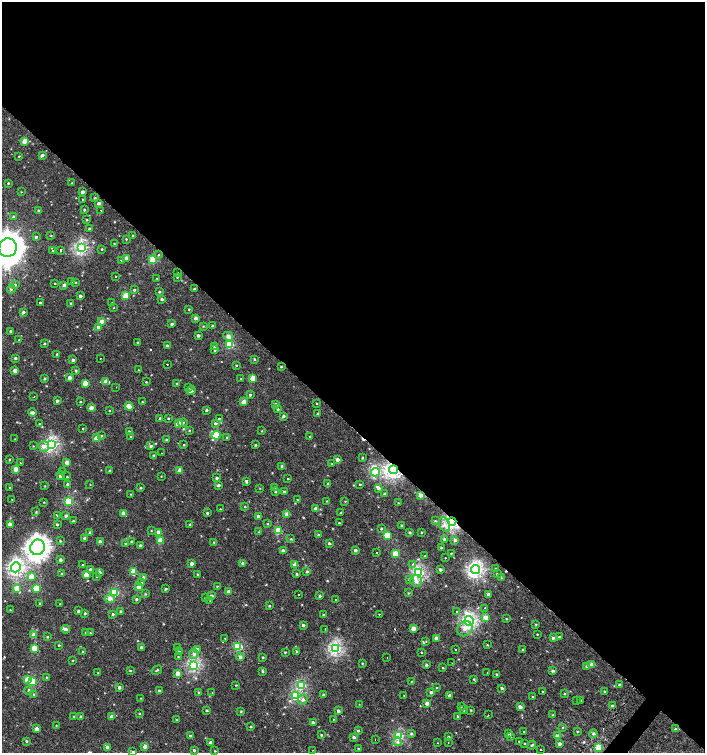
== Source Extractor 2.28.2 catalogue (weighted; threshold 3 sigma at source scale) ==
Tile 3 of 4 x 4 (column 3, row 1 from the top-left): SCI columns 3018-4422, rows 4509-6009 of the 6060 x 6037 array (HDU 1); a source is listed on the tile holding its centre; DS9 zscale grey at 2 x 2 block average (1 PNG px = mean of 2 x 2 image px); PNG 707 x 755 px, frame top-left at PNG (2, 2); each listed source drawn as its Kron ellipse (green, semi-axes under 4 px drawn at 4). Shown black and unused: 57% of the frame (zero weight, under 2 of 3 exposures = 2% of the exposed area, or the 3 px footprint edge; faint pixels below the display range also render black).
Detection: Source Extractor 2.28.2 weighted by HDU 2 'WHT'; one run over the whole footprint, this tile lists its part. Background 0.00107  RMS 0.0038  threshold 0.017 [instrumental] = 3 sigma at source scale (4.5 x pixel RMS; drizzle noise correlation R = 1.50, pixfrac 1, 0.0396/0.0396 arcsec/px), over >= 5 px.
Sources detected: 437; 1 inside a brighter object's white glare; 7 cosmic-ray / hot-pixel residue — neither listed nor drawn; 4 inside a brighter listed object's ellipse — not listed separately; the other 425 listed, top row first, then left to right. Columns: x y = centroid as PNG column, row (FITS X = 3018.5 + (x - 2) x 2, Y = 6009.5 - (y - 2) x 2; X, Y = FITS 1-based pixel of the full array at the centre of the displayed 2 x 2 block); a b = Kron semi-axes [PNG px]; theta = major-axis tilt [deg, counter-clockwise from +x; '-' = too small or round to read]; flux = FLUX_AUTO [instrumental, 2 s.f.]
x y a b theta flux
25 141 3 3 - 9.8
42 155 4 3 - 2.5
19 156 2 2 - 0.63
8 183 3 2 - 0.7
72 183 3 2 - 0.55
21 192 2 2 - 0.38
82 192 3 2 - 3.4
95 198 3 2 - 0.82
82 199 2 2 - 1.1
99 203 3 3 - 2.9
84 210 3 2 - 1.1
38 211 3 3 - 0.9
101 211 2 2 - 1.4
13 217 3 2 - 1
87 220 3 3 - 0.75
89 229 3 2 - 0.89
51 235 2 2 - 0.45
133 236 2 2 - 1.3
36 237 3 2 - 1.2
126 239 3 2 - 0.57
114 243 2 2 - 0.44
81 247 4 3 - 130
8 248 9 9 - 1900
102 249 2 2 - 0.68
53 250 3 2 - 0.48
61 251 2 2 - 4.5
159 255 3 2 - 0.63
126 258 3 2 - 6.3
121 260 2 2 - 1.1
153 260 3 3 - 32
177 273 3 2 - 0.42
116 276 2 2 - 1.2
177 277 2 2 - 0.49
157 278 2 2 - 0.4
72 281 2 2 - 0.56
76 282 2 2 - 0.57
55 283 2 2 - 0.47
15 285 3 3 - 0.85
64 285 3 2 - 2.9
11 289 4 3 - 0.96
194 289 3 3 - 0.91
134 290 3 3 - 1
159 292 2 2 - 1
80 296 3 3 - 2.5
126 296 3 3 - 19
162 299 3 3 - 2
112 302 2 2 - 0.25
40 303 2 2 - 5
71 303 3 2 - 0.7
114 308 2 2 - 0.41
189 309 2 2 - 0.57
23 312 4 2 - 1.5
196 318 3 3 - 3.1
102 321 3 3 - 6.7
172 324 3 2 - 1.9
203 326 3 2 - 0.55
213 326 3 2 - 1.2
98 327 3 3 - 3
10 331 3 3 - 0.84
198 335 3 3 - 2
228 336 5 4 - 4.8
19 340 2 2 - 0.77
137 342 3 2 - 0.49
44 344 3 2 - 0.87
230 345 3 3 - 37
167 346 3 3 - 3.3
214 347 3 3 - 1.2
215 350 3 3 - 1.1
57 354 3 2 - 0.85
15 358 3 3 - 1.1
100 359 2 2 - 1.6
254 359 3 2 - 0.75
73 360 3 2 - 2.9
167 364 2 2 - 0.47
237 365 3 2 - 0.67
281 367 3 3 - 0.78
138 370 2 2 - 0.34
15 371 3 3 - 5.7
76 371 3 3 - 0.96
70 377 3 3 - 3.5
253 378 3 3 - 14
44 379 3 3 - 0.94
241 379 2 2 - 0.49
106 381 4 3 - 7.4
146 382 2 2 - 0.59
85 383 3 3 - 10
176 383 3 2 - 0.59
116 387 2 2 - 0.47
188 388 3 2 - 0.58
191 391 4 3 - 2.6
250 395 3 3 - 1.2
34 397 2 2 - 1.5
57 401 3 3 - 1.7
80 402 3 2 - 0.52
142 402 3 2 - 0.61
244 402 3 3 - 8
317 403 3 2 - 0.55
275 404 3 3 - 1.6
129 406 4 3 - 12
91 408 3 3 - 5.2
278 409 3 3 - 1.1
109 410 2 2 - 0.49
206 410 3 2 - 1.3
32 413 4 3 - 2.9
318 414 3 2 - 0.78
283 416 3 3 - 1.7
160 418 2 2 - 0.81
168 418 2 2 - 0.6
219 418 2 2 - 6.6
183 423 5 3 - 1.5
215 423 3 3 - 1.5
39 424 3 2 - 0.79
178 424 3 3 - 12
83 428 2 2 - 0.57
189 430 2 2 - 0.59
129 431 4 2 - 0.73
262 431 3 2 - 0.5
216 435 4 3 - 29
101 436 3 3 - 0.78
131 437 3 2 - 0.96
227 437 3 3 - 0.67
310 437 2 2 - 0.75
97 438 4 3 - 11
15 439 2 2 - 0.36
166 439 3 2 - 0.6
51 445 4 4 - 130
184 445 3 2 - 0.65
255 445 3 2 - 0.79
33 446 3 2 - 0.49
44 446 5 5 - 3.9
151 446 4 3 - 2
161 453 2 2 - 1.2
153 455 3 3 - 1
362 458 3 2 - 0.8
9 459 3 2 - 0.58
337 460 3 3 - 3.9
67 462 3 3 - 6.4
20 463 3 2 - 0.31
332 464 3 3 - 0.89
282 466 3 3 - 2.4
16 469 3 3 - 8.6
180 470 3 3 - 7.1
394 470 4 4 - 200
110 471 3 2 - 1.2
62 472 2 2 - 0.62
375 472 4 3 - 60
60 476 3 3 - 2.8
67 476 2 2 - 0.87
161 476 3 2 - 0.32
217 478 3 3 - 1.4
288 479 2 2 - 0.51
246 481 4 3 - 1.1
328 483 3 3 - 0.82
67 484 3 3 - 1.7
90 484 3 2 - 0.39
360 484 3 2 - 0.59
219 485 3 3 - 2.1
45 486 3 2 - 0.38
274 487 3 3 - 0.78
10 488 2 2 - 0.86
141 488 3 3 - 0.78
260 488 3 2 - 0.4
378 488 4 3 - 2.3
275 492 3 3 - 0.79
284 492 3 3 - 1.5
131 494 3 2 - 0.39
384 494 3 2 - 0.82
420 495 3 3 - 6.6
12 500 2 2 - 0.4
298 500 3 2 - 0.39
69 501 3 3 - 44
327 501 3 2 - 0.49
345 501 3 2 - 0.43
44 502 2 2 - 0.43
398 503 3 2 - 0.4
245 506 3 2 - 0.47
220 509 3 2 - 0.37
316 509 3 3 - 3.3
36 512 3 2 - 0.6
123 513 3 3 - 4.3
207 513 3 3 - 0.92
341 513 3 2 - 0.62
287 514 3 3 - 8.6
57 516 2 2 - 0.47
66 516 3 3 - 1.5
258 516 3 3 - 2.8
73 521 2 2 - 0.96
435 521 3 3 - 0.7
452 521 4 3 - 120
339 523 2 2 - 0.63
10 524 3 2 - 6.4
57 524 3 2 - 1
268 524 3 2 - 0.6
444 524 7 5 -67 4.3
190 525 3 3 - 0.92
402 526 3 2 - 1.5
381 529 3 2 - 0.82
151 530 2 2 - 0.46
278 531 3 3 - 28
90 532 3 3 - 1.4
158 532 3 3 - 3.8
258 532 3 2 - 0.37
410 532 3 3 - 0.93
421 532 2 2 - 0.56
318 535 3 3 - 1.2
387 535 3 3 - 18
85 539 3 3 - 2.4
291 539 3 3 - 0.77
444 539 3 3 - 1.2
455 540 3 3 - 2.7
60 541 3 3 - 0.66
160 541 3 3 - 16
100 542 3 3 - 3
131 542 3 3 - 0.79
214 542 3 2 - 0.64
329 543 3 3 - 1.4
125 544 2 2 - 0.51
140 546 3 3 - 2.3
38 547 8 7 - 500
441 548 3 2 - 1.1
355 550 3 3 - 2.1
283 551 3 3 - 3.2
377 553 2 2 - 10
451 553 3 2 - 0.5
395 554 3 3 - 18
425 556 3 2 - 0.45
445 558 2 2 - 1.1
60 560 3 3 - 1.7
192 563 3 3 - 3.2
242 563 3 3 - 1.2
412 564 2 2 - 2
83 565 3 3 - 0.74
295 565 3 3 - 8.8
16 567 5 4 - 190
495 568 2 2 - 0.57
90 569 3 3 - 1.7
440 569 3 3 - 1.4
475 570 5 4 - 180
133 571 4 3 - 14
99 572 3 3 - 1.9
307 572 3 3 - 1.3
419 572 4 3 - 100
62 574 3 3 - 1.1
198 574 3 3 - 0.68
297 574 3 3 - 0.87
497 574 3 2 - 0.84
86 575 3 3 - 7.4
96 576 2 2 - 19
31 577 3 3 - 14
143 577 3 3 - 1.1
501 578 3 2 - 0.39
409 579 4 3 - 1.2
416 581 6 5 - 4.9
142 583 4 3 - 1.1
139 586 3 3 - 7.7
217 586 3 2 - 0.55
36 588 3 3 - 19
17 589 4 3 - 12
166 589 3 2 - 0.89
228 591 3 3 - 2.3
115 592 3 3 - 52
408 593 3 2 - 0.58
145 594 3 3 - 0.61
299 594 2 2 - 2.3
488 594 3 3 - 2.6
211 596 3 3 - 3.1
320 596 3 3 - 1.6
205 598 3 3 - 0.61
110 599 5 4 - 5.4
136 599 3 3 - 1.1
335 599 2 2 - 0.69
210 601 2 2 - 0.44
40 603 3 2 - 0.65
60 604 2 2 - 0.45
269 606 3 2 - 0.76
485 608 2 2 - 0.41
10 610 2 2 - 0.42
78 611 3 3 - 1.7
121 611 2 2 - 1.1
457 611 2 2 - 1.6
85 613 3 3 - 0.92
113 614 3 3 - 1.2
379 614 2 2 - 4.5
323 615 3 3 - 0.77
486 617 3 3 - 7.3
506 619 3 3 - 0.58
469 621 5 4 - 150
536 624 3 3 - 0.67
303 625 3 3 - 1.6
413 628 3 3 - 8
66 629 4 3 - 2
325 629 2 2 - 1.2
465 629 8 7 - 5.3
86 633 3 3 - 0.73
90 633 2 2 - 0.47
537 634 2 2 - 0.53
34 635 3 3 - 6.9
47 637 3 3 - 0.72
559 637 3 3 - 1.2
225 638 2 2 - 0.41
436 638 3 3 - 3.7
553 638 4 3 - 1.7
426 641 3 2 - 0.4
59 645 3 3 - 0.68
487 645 3 3 - 0.52
238 646 3 3 - 43
141 647 3 3 - 1.5
177 647 3 2 - 0.58
34 648 3 3 - 17
335 648 4 4 - 120
198 649 3 3 - 3.5
523 649 3 2 - 0.67
455 650 2 2 - 1.4
297 651 3 3 - 1.3
83 652 3 3 - 1.2
179 652 3 3 - 1.5
285 652 3 2 - 0.68
421 653 2 2 - 1.8
194 654 5 4 - 3.2
178 656 3 2 - 0.42
240 657 4 4 - 2.1
263 657 2 2 - 0.81
387 657 2 2 - 0.57
73 660 3 2 - 0.43
362 663 3 2 - 0.56
452 663 2 2 - 0.69
194 665 4 3 - 110
426 665 3 3 - 1.2
592 665 3 3 - 6.6
587 667 4 3 - 1.7
443 668 3 2 - 0.63
157 670 6 2 32 0.75
130 671 3 3 - 0.73
262 671 3 3 - 0.96
553 671 3 3 - 1.5
487 672 2 2 - 0.54
98 673 3 2 - 0.5
178 673 3 3 - 6.3
496 674 3 3 - 0.92
46 677 3 2 - 0.51
474 679 3 3 - 0.68
27 680 3 3 - 12
411 681 2 2 - 0.44
33 682 3 3 - 30
236 685 3 2 - 0.46
301 685 4 3 - 56
619 685 4 3 - 1.5
119 687 3 3 - 2
436 688 3 2 - 0.52
502 688 3 3 - 1.3
29 690 4 3 - 1.2
159 691 3 3 - 1.9
605 691 3 3 - 0.8
199 692 3 3 - 0.9
431 692 3 3 - 1.9
542 692 2 2 - 8.2
212 693 2 2 - 1.3
34 694 3 3 - 0.74
564 694 2 2 - 0.68
323 695 3 2 - 1.5
404 695 2 2 - 0.36
449 695 3 3 - 1.7
296 696 4 3 - 59
532 697 2 2 - 0.59
141 698 2 2 - 0.45
303 700 5 5 - 2.5
581 700 3 2 - 0.43
576 701 2 2 - 1.3
427 703 3 3 - 3.8
359 704 2 2 - 0.3
612 705 3 2 - 1.2
461 706 3 2 - 0.57
520 707 3 3 - 3.1
207 710 3 2 - 0.81
464 710 3 3 - 0.77
471 710 3 2 - 0.61
241 711 3 2 - 0.63
338 711 3 3 - 2
140 714 3 3 - 0.63
488 715 2 2 - 1.1
553 715 3 2 - 0.57
74 716 2 2 - 0.61
112 716 3 3 - 3.5
458 716 3 3 - 1.1
81 717 3 3 - 1.7
176 719 3 2 - 0.45
334 719 3 2 - 0.51
313 722 3 3 - 1.8
56 725 3 2 - 0.4
251 726 4 3 - 0.73
563 727 3 2 - 0.61
36 729 3 3 - 3.6
676 729 4 3 - 0.94
358 731 3 3 - 1
577 731 3 2 - 0.6
524 732 2 2 - 11
509 733 2 2 - 7.5
411 734 4 4 - 1.4
593 734 4 3 - 1.8
321 735 3 2 - 0.72
190 736 3 3 - 1.4
399 736 4 3 - 60
510 736 3 2 - 0.84
557 736 4 3 - 3.8
354 737 3 3 - 1.5
448 737 3 3 - 1.3
375 739 2 2 - 0.23
26 741 3 3 - 0.9
211 742 3 3 - 3.2
398 742 4 4 - 1.7
448 742 2 2 - 0.49
519 742 3 2 - 0.78
437 743 2 2 - 0.31
524 743 2 2 - 0.58
559 744 3 3 - 2
531 745 4 3 - 1.3
145 746 3 3 - 5.4
108 747 3 3 - 3.2
358 748 3 2 - 0.42
598 748 4 3 - 34
194 750 3 3 - 1.1
313 750 2 2 - 0.27
541 750 2 2 - 3.9
215 751 3 2 - 0.55
133 752 4 4 - 1.4
Overlapping masked pixels (flux is a lower limit): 2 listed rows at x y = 394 470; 452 521
Isophote crosses this tile's border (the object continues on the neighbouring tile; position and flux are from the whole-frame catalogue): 2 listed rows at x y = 8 248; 133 752
Diffuse or blended objects may show on this block-average render without a row.